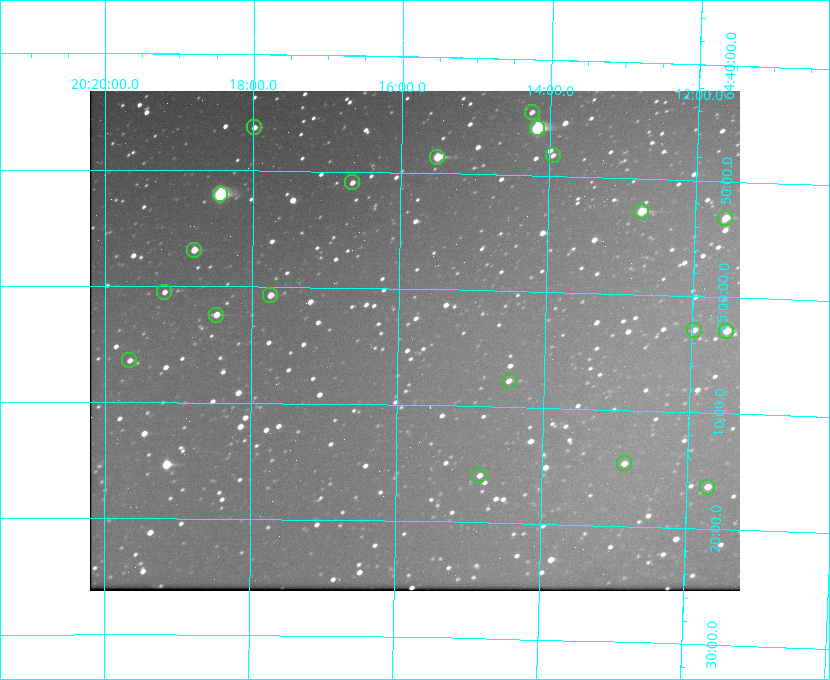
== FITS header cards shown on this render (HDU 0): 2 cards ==
NAXIS1  =                  650 / Width of table row in bytes
NAXIS2  =                  500 / Number of rows in table

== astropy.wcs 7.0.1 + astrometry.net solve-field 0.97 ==
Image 650 x 500 px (HDU 0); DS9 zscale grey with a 90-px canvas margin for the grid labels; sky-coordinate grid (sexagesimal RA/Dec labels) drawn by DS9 from the SOLVED WCS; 20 Tycho-2 reference stars matched to detected sources circled (green)
Header WCS: none
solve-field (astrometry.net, Tycho-2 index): SOLVED blind (the file carries no WCS)
Solved WCS: RA---TAN-SIP/DEC--TAN-SIP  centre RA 20:15:46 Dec +65:04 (303.94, +65.07 deg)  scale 5.18 arcsec/px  FOV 56.1' x 43.1'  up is +179 deg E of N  parity flipped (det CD > 0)
(file carries no celestial WCS; the grid is the blind solution)
Tycho-2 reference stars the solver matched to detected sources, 20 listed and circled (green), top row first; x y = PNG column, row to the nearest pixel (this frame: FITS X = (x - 90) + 1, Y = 500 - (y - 91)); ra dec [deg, ICRS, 3 dp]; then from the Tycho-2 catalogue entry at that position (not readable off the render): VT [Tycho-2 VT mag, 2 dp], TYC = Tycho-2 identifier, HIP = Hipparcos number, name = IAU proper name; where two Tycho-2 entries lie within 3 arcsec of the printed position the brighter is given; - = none
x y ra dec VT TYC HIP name
532 112 303.562 +64.742 10.88 4240-278-1 - -
254 127 304.497 +64.771 11.19 4241-1649-1 - -
537 128 303.544 +64.765 7.36 4240-620-1 99731 -
553 155 303.488 +64.804 11.29 4240-68-1 - -
437 157 303.878 +64.810 8.93 4240-794-1 - -
352 182 304.164 +64.849 10.65 4240-315-1 - -
220 194 304.612 +64.868 7.89 4241-1703-1 100101 -
641 211 303.184 +64.880 9.02 4240-488-1 - -
725 218 302.897 +64.886 9.40 4240-717-1 - -
194 250 304.698 +64.948 10.27 4241-1684-1 - -
164 292 304.798 +65.009 11.15 4241-1628-1 - -
270 295 304.437 +65.012 10.41 4241-1775-1 - -
216 315 304.620 +65.041 10.25 4241-1573-1 - -
694 330 302.992 +65.048 11.44 4240-88-1 - -
726 331 302.882 +65.048 10.25 4240-98-1 - -
129 360 304.916 +65.107 11.17 4241-1518-1 - -
509 381 303.620 +65.129 11.18 4240-34-1 - -
624 463 303.217 +65.244 11.17 4240-236-1 - -
479 475 303.713 +65.266 11.45 4240-564-1 - -
707 487 302.928 +65.273 10.74 4240-760-1 - -